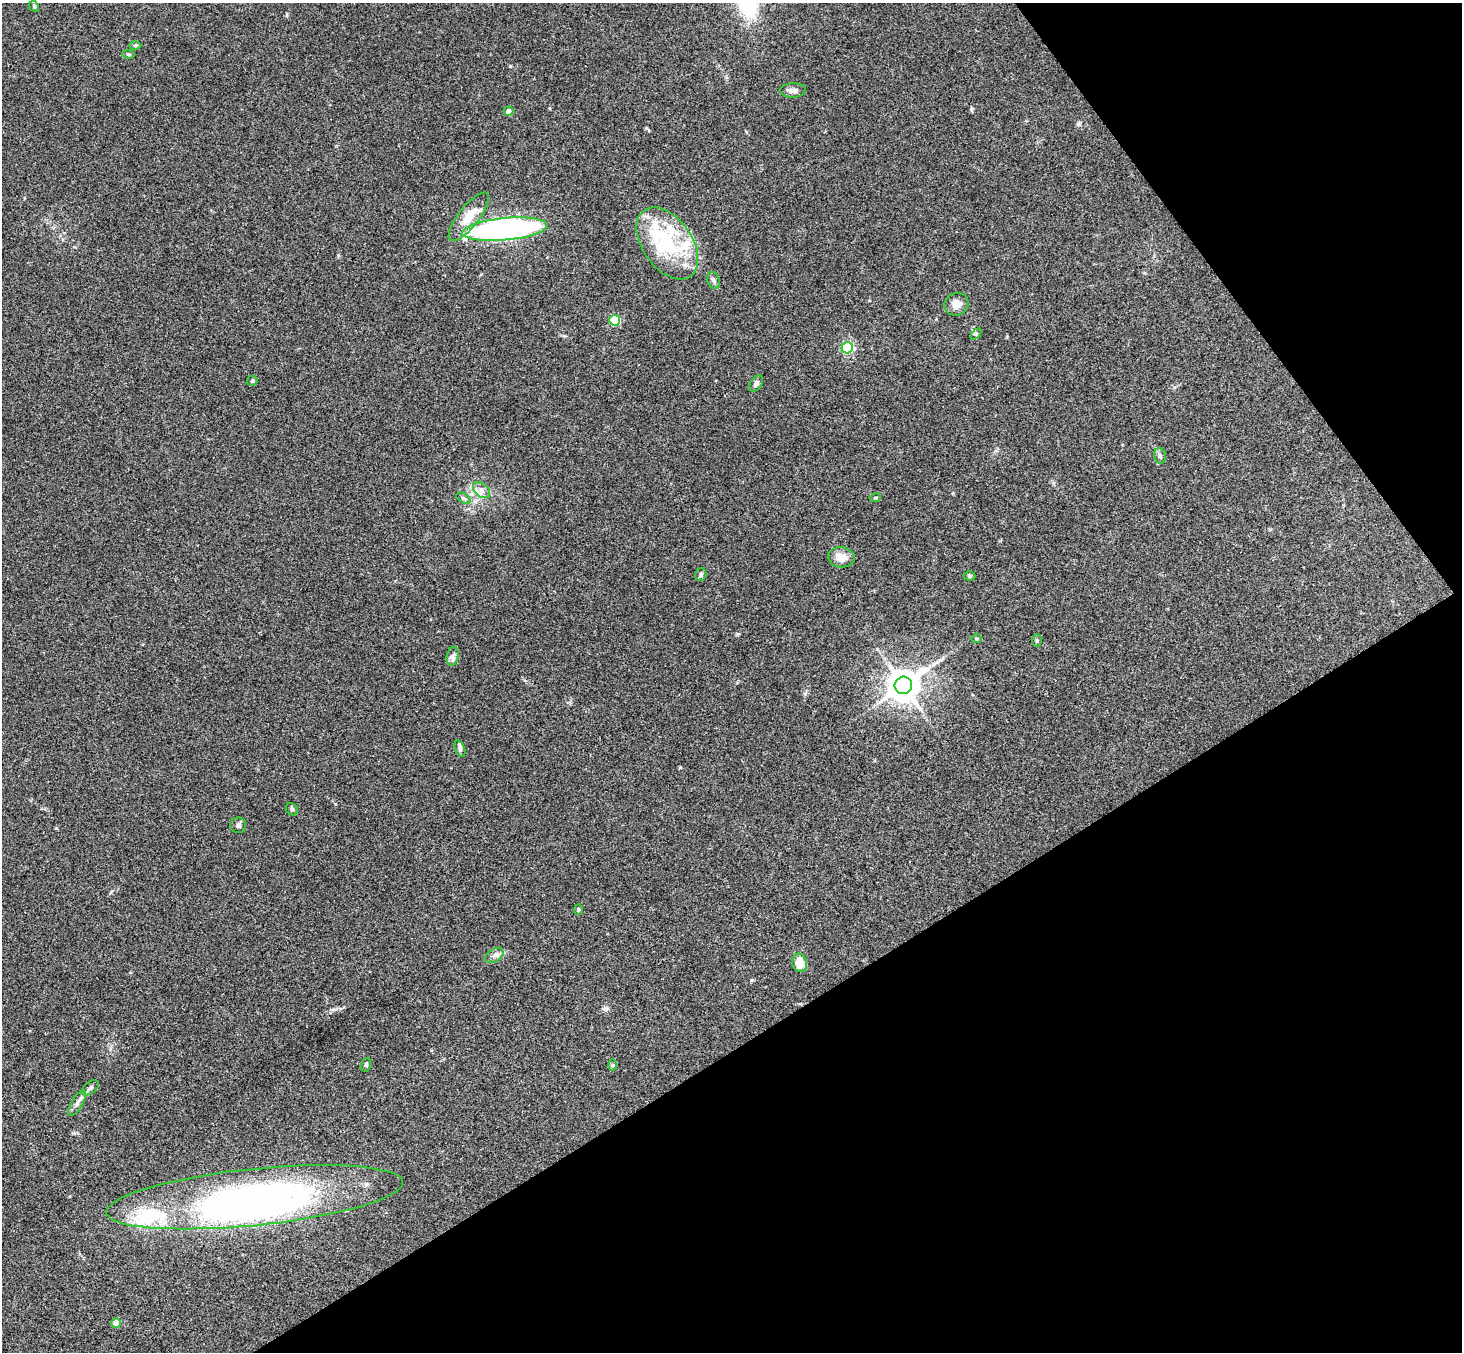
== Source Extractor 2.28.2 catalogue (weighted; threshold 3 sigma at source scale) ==
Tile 12 of 4 x 4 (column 4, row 3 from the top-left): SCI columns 4436-5895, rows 1681-3030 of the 5945 x 5925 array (HDU 1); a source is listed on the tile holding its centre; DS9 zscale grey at full resolution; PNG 1464 x 1354 px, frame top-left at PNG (2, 3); each listed source drawn as its Kron ellipse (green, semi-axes under 4 px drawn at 4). Shown black and unused: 30% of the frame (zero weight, under 3 of 4 exposures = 6% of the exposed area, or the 3 px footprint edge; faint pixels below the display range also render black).
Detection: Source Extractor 2.28.2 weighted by HDU 2 'WHT'; one run over the whole footprint, this tile lists its part. Background 0.22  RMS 0.0085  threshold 0.0381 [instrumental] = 3 sigma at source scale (4.5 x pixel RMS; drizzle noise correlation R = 1.50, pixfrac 1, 0.05/0.05 arcsec/px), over >= 5 px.
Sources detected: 49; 5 inside a brighter object's white glare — neither listed nor drawn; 6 inside a brighter listed object's ellipse — not listed separately; the other 38 listed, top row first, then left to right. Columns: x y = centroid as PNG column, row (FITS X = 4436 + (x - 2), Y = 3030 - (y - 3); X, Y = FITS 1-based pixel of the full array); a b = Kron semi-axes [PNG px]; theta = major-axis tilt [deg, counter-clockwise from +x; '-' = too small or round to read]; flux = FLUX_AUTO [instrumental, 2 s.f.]
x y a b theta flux
34 6 6 4 -45 1.1
135 45 6 4 0 1.2
128 54 6 3 0 1
793 90 13 7 2 4
508 111 5 4 - 5.6
469 217 30 10 52 19
505 229 42 11 5 250
667 243 40 24 -55 58
714 280 8 6 -68 2.5
956 304 12 11 - 6.5
615 320 5 5 - 56
976 334 6 4 46 1.3
847 348 6 5 - 92
252 381 5 5 - 1.2
756 384 9 5 57 3
1160 456 8 5 -75 2.1
481 490 10 6 -41 4
463 498 8 4 -31 1.7
875 498 5 3 - 0.87
841 557 13 10 -6 9.1
701 575 6 5 - 1.7
970 576 6 4 1 1.3
977 639 5 4 - 1.1
1037 641 6 4 -90 1.2
453 656 9 6 79 2.9
903 685 9 8 - 1600
460 749 8 5 -69 2
292 809 7 5 -44 1.4
238 825 8 8 - 2.5
578 910 5 4 - 1.1
494 955 10 6 31 3.4
800 963 9 7 -78 13
366 1065 7 5 75 1.6
613 1065 6 4 89 1
90 1088 10 5 41 2.4
77 1103 15 6 59 4.1
255 1197 149 28 6 310
116 1323 4 4 - 13